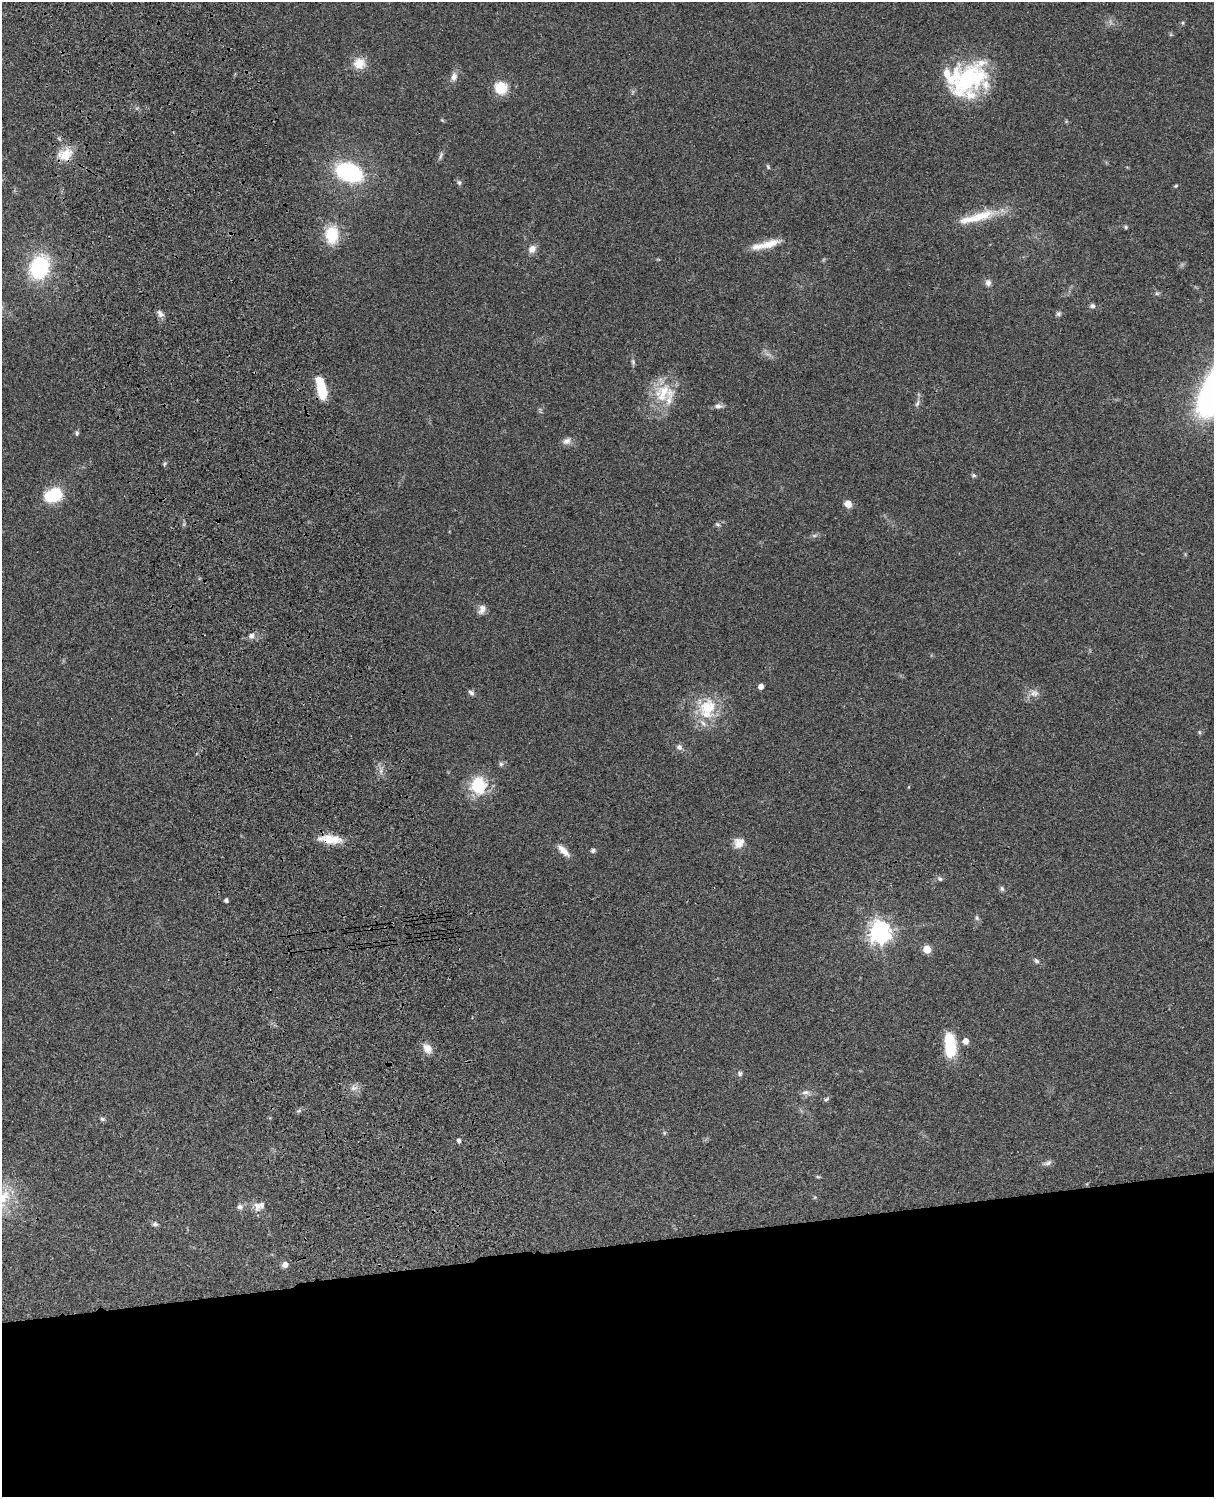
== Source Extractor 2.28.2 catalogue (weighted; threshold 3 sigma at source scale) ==
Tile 11 of 4 x 3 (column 3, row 3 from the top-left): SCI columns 2546-3757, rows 278-1772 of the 5088 x 4927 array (HDU 1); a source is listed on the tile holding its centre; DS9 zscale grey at full resolution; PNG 1216 x 1499 px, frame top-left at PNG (2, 2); no overlay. Shown black and unused: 17% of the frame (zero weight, under 3 of 4 exposures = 6% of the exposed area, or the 3 px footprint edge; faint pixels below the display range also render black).
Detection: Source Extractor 2.28.2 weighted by HDU 2 'WHT'; one run over the whole footprint, this tile lists its part. Background 0.0962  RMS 0.0063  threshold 0.0282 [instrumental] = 3 sigma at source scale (4.5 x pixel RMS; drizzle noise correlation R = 1.50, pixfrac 1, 0.05/0.05 arcsec/px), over >= 5 px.
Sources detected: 77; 5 inside a brighter listed object's ellipse — not listed separately; the other 72 listed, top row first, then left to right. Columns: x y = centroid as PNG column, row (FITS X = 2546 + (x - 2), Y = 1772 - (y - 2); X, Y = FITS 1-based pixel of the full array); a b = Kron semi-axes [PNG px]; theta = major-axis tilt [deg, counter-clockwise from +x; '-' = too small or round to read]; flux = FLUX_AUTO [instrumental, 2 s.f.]
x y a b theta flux
359 63 17 16 - 8.7
454 77 12 8 79 3.4
967 80 50 31 36 68
501 88 14 13 - 13
65 154 20 14 22 11
441 156 12 4 74 1.6
768 167 7 4 -47 0.84
349 172 22 14 -20 73
459 183 7 5 -63 1.3
1176 186 5 4 - 0.73
981 216 39 13 18 18
1126 227 5 5 - 0.78
332 235 18 13 89 21
769 244 34 9 15 10
532 249 10 8 54 4.2
39 267 23 18 70 49
988 283 8 7 - 2.5
1157 293 6 4 18 0.95
1092 306 7 6 - 1.5
160 314 10 7 -52 2.7
1058 314 7 6 - 1.4
633 362 8 5 -65 1.2
321 389 22 8 -77 27
663 393 32 24 20 23
917 403 10 5 65 1.8
718 406 10 7 2 2.4
77 433 6 5 - 1
566 441 13 8 21 3.1
165 464 6 4 47 0.89
974 475 6 5 - 1.1
53 495 20 14 23 24
848 504 7 7 - 5.1
718 524 7 4 -19 1.1
814 536 7 4 0 1.2
482 609 13 8 67 3.5
251 636 8 7 - 2.7
761 686 4 4 - 4.3
471 693 9 5 -39 1.6
1035 694 11 7 -62 2.9
708 707 26 23 27 24
1199 732 6 4 -71 0.71
679 747 7 6 - 2.4
501 764 7 6 - 1.4
478 785 25 22 -87 21
330 839 31 10 -4 12
739 844 15 11 -75 5.9
563 850 20 7 -45 5.2
593 850 6 5 - 1.4
940 879 5 5 - 1.2
1002 888 8 5 -63 1.2
226 900 4 4 - 1.7
977 918 7 6 - 1.3
879 932 8 7 - 440
927 949 5 5 - 17
1036 961 8 5 -45 1.4
965 1041 5 5 - 5.9
950 1046 29 13 -85 23
427 1048 14 10 -58 5.3
740 1073 7 6 - 1.5
353 1088 8 5 -10 2.2
805 1092 12 6 1 2.6
826 1099 8 4 42 1.1
102 1119 6 5 - 1.2
664 1133 6 4 72 0.75
459 1141 5 4 - 1.8
1047 1163 14 6 17 2.1
818 1177 6 4 -18 0.75
3 1198 35 17 61 20
257 1206 15 9 -85 4.1
240 1207 8 7 - 2.1
155 1224 7 5 -22 1.5
285 1264 5 5 - 4.6
Overlapping masked pixels (flux is a lower limit): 2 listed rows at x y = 321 389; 330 839
Isophote crosses this tile's border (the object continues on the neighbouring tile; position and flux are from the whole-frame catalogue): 1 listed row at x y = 3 1198